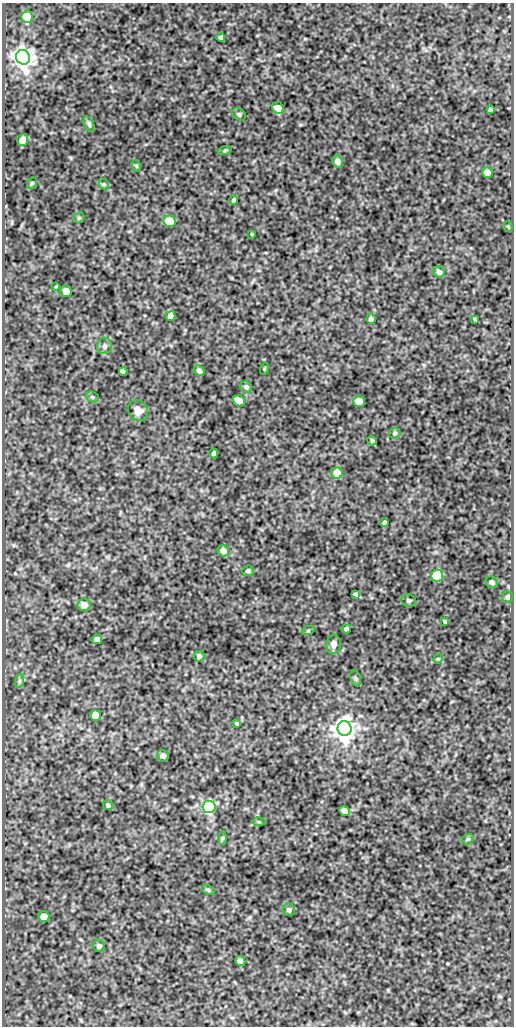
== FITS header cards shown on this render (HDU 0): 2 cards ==
NAXIS1  =                  512
NAXIS2  =                 1024

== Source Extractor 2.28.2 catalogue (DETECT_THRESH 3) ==
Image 512 x 1024 px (HDU 0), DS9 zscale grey, 1 PNG px = 1 image px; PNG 516 x 1028 px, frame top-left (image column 1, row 1024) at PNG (2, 3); each listed source drawn as its Kron ellipse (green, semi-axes under 4 px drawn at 4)
Background 135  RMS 0.52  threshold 1.55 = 3 sigma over >= 5 px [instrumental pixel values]
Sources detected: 71; all 71 listed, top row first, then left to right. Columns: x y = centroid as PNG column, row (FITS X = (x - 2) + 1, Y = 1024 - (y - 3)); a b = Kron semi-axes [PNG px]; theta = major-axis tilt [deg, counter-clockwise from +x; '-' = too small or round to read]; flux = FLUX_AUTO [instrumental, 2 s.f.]
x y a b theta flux
27 17 6 5 - 1200
221 38 4 4 - 64
23 57 7 7 - 37000
278 108 6 5 - 330
491 109 4 3 - 49
239 114 7 5 -39 72
89 124 8 5 -68 75
23 140 6 5 - 210
225 150 7 4 19 56
337 161 6 5 - 170
136 166 6 4 -60 45
487 173 5 5 - 330
32 183 6 4 62 51
104 184 5 4 - 46
234 200 4 4 - 73
79 218 6 5 - 49
169 221 6 5 - 1600
508 227 5 3 - 36
252 234 3 3 - 34
439 272 6 5 - 160
56 286 3 2 - 36
66 291 6 5 - 160
170 316 5 5 - 230
371 319 5 4 - 140
475 319 3 3 - 43
105 346 8 7 - 140
264 369 6 3 72 31
123 371 4 3 - 56
199 371 6 4 -47 110
246 387 6 5 - 80
92 397 6 5 - 64
239 401 6 5 - 570
359 401 5 5 - 770
138 410 11 9 -52 340
395 433 6 5 - 62
372 441 5 4 - 58
214 453 5 4 - 110
337 473 6 5 - 650
384 523 4 4 - 89
223 551 6 5 - 280
248 571 6 5 - 78
437 576 6 6 - 3900
492 582 6 5 - 130
356 594 4 3 - 57
507 597 6 5 - 64
409 601 7 6 - 79
84 605 6 6 - 290
445 621 4 3 - 65
346 629 5 4 - 140
308 631 6 4 18 44
97 639 5 4 - 270
334 644 10 7 83 170
199 656 5 5 - 130
438 659 5 4 - 38
356 678 8 5 -69 69
19 681 7 4 71 63
95 715 5 5 - 800
237 724 3 3 - 43
345 728 7 7 - 43000
163 756 6 5 - 120
108 805 5 4 - 78
209 807 6 6 - 9700
344 811 5 4 - 170
259 822 6 3 -1 46
222 838 7 4 88 48
468 839 6 5 - 55
208 890 7 4 -28 54
289 910 6 6 - 99
44 917 5 5 - 630
99 946 6 6 - 100
240 961 5 5 - 260